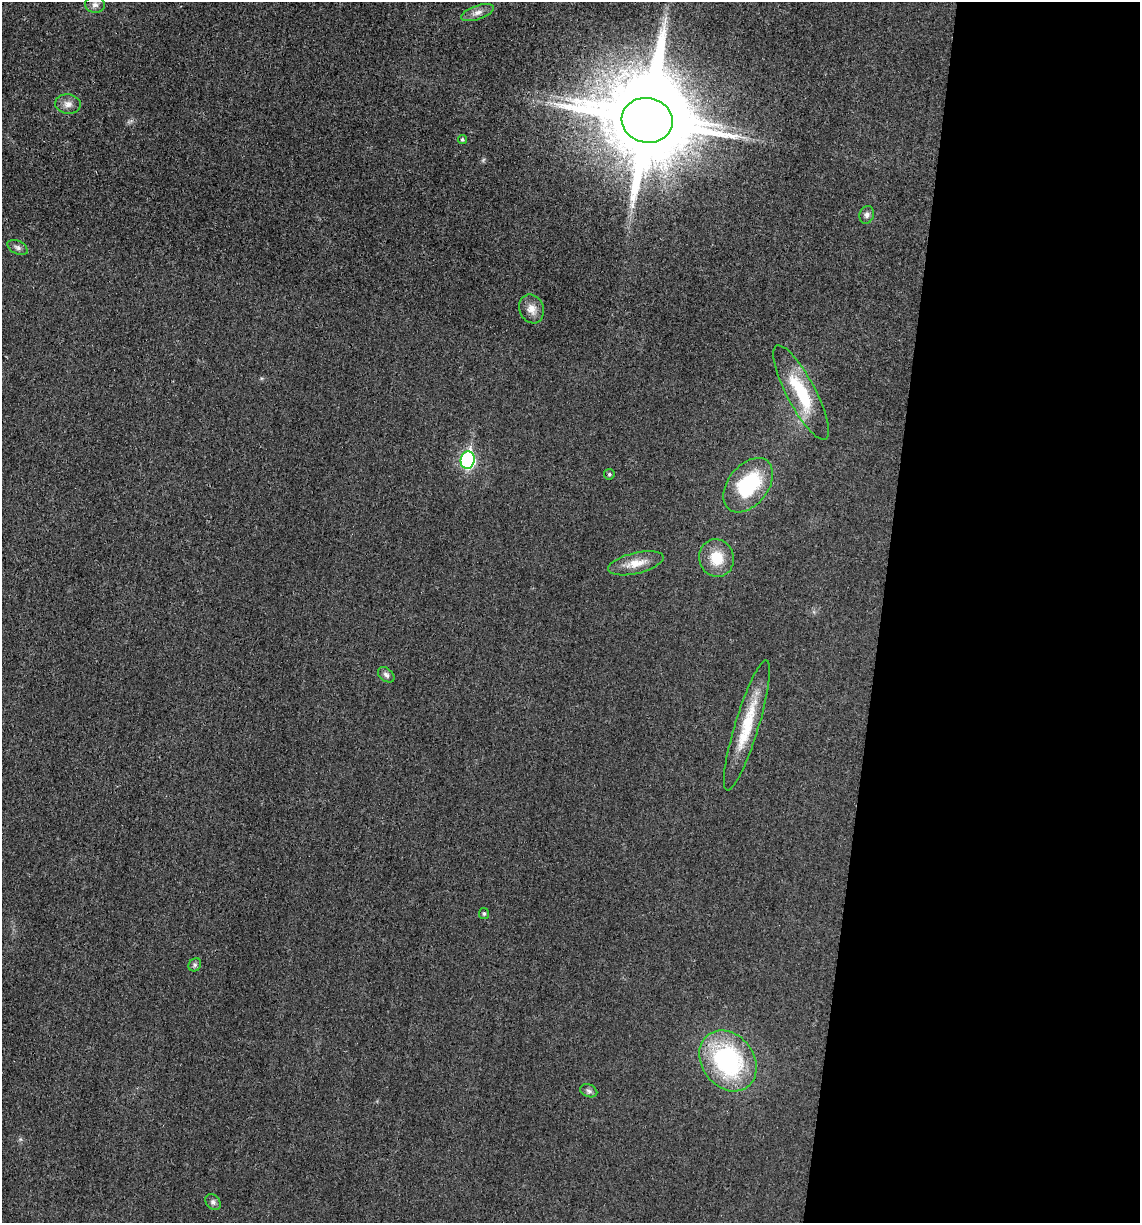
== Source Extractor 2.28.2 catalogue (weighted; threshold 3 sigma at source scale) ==
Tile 12 of 4 x 4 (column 4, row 3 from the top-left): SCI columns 3535-4672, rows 1231-2451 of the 4922 x 4903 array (HDU 1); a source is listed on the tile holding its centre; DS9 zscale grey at full resolution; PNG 1142 x 1225 px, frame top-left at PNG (2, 2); each listed source drawn as its Kron ellipse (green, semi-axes under 4 px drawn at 4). Shown black and unused: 23% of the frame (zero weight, under 3 of 4 exposures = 1% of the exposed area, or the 3 px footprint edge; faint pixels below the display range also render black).
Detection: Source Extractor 2.28.2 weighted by HDU 2 'WHT'; one run over the whole footprint, this tile lists its part. Background 0.0292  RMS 0.0058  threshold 0.0262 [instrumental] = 3 sigma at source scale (4.5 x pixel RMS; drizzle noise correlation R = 1.50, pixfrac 1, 0.05/0.05 arcsec/px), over >= 5 px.
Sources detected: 22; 1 inside a brighter object's white glare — neither listed nor drawn; the other 21 listed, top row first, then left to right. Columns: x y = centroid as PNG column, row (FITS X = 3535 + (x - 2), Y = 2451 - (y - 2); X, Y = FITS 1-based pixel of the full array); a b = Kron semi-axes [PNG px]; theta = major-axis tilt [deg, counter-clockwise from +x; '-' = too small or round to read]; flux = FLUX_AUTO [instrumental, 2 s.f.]
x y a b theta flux
95 5 10 8 -3 2.6
478 13 17 7 19 3.7
68 104 13 9 -4 4
647 120 26 22 -11 9200
462 140 4 4 - 0.95
867 215 9 7 70 2.1
17 247 11 6 -27 1.9
531 309 15 12 -68 5.1
801 392 53 14 -62 31
468 460 9 7 81 94
609 474 5 5 - 1
748 485 31 20 52 41
717 558 19 17 -75 14
636 563 28 10 13 9.5
386 675 9 6 -39 1.9
747 725 68 12 73 25
484 913 5 5 - 1.1
195 965 7 6 - 1.3
728 1061 33 26 -53 80
589 1091 9 6 -21 1.6
213 1202 9 6 -47 1.7